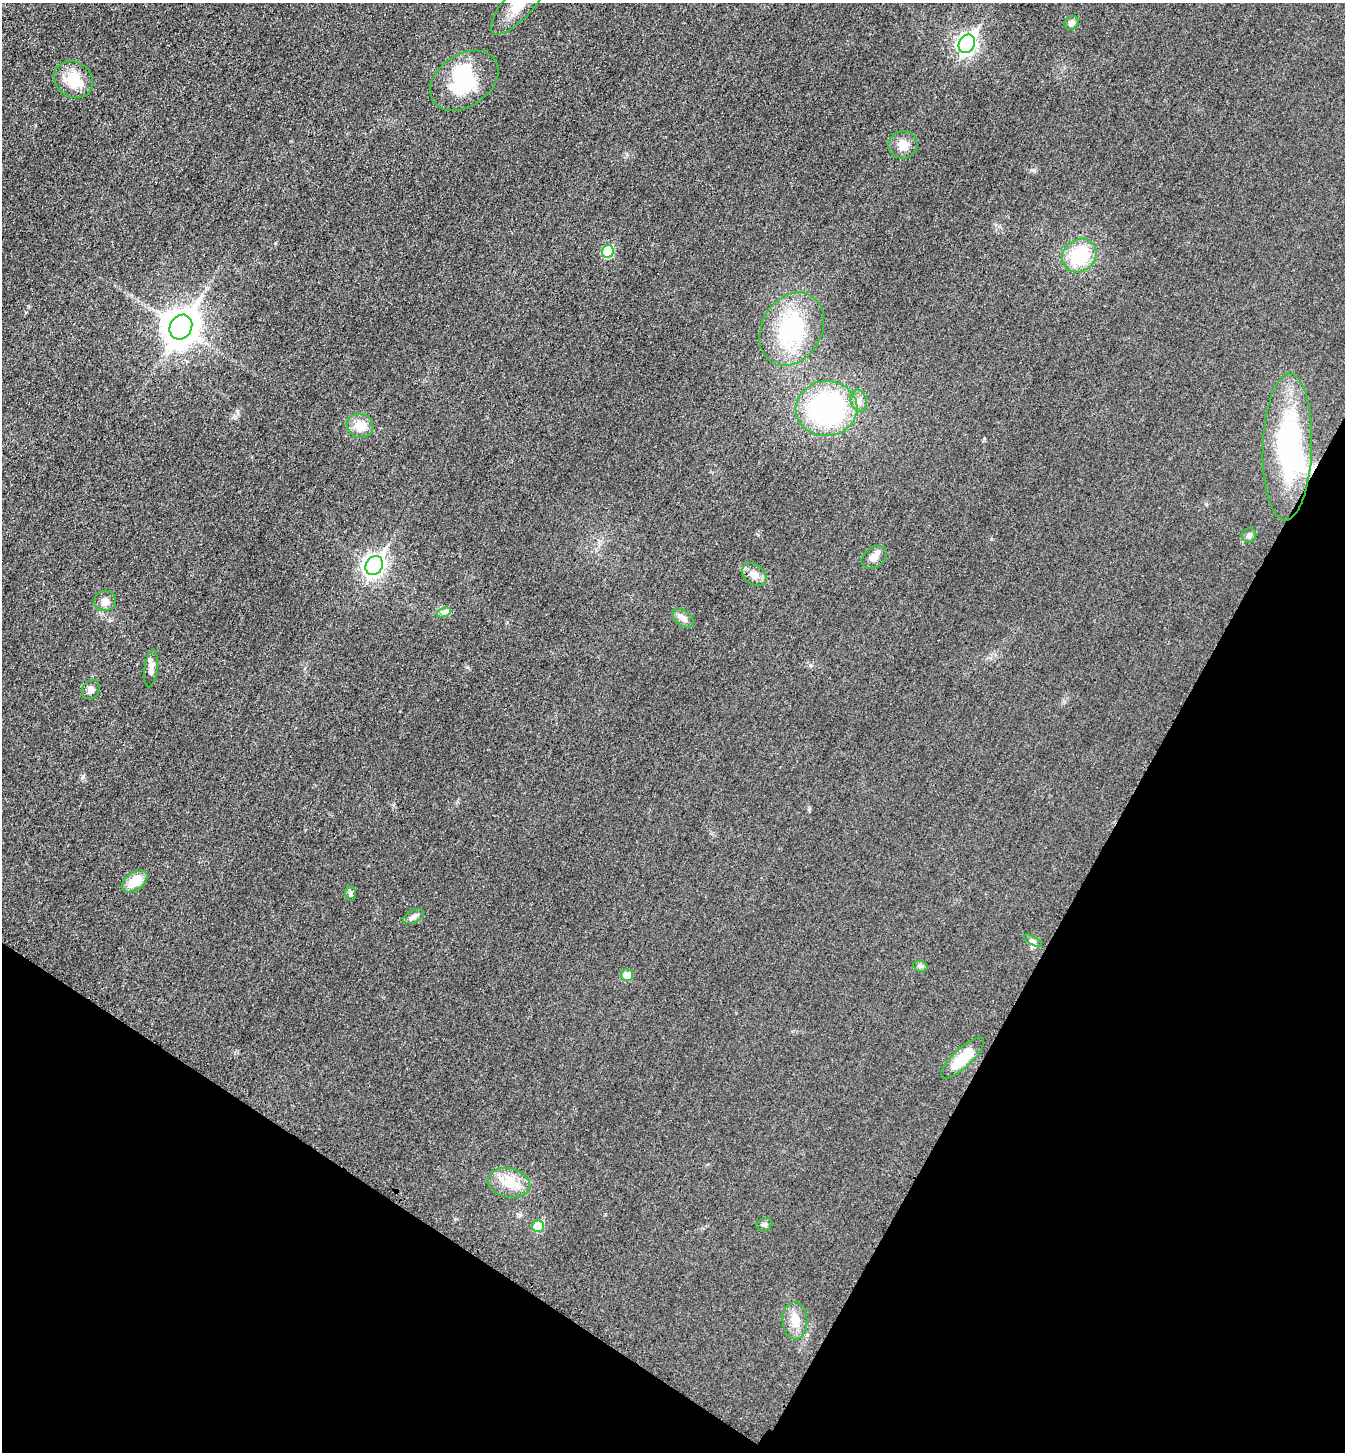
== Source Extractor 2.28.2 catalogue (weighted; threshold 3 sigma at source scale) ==
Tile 15 of 4 x 4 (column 3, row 4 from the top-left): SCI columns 2856-4198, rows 21-1470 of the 5850 x 5845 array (HDU 1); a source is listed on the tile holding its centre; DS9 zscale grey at full resolution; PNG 1347 x 1454 px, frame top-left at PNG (2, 3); each listed source drawn as its Kron ellipse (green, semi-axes under 4 px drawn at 4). Shown black and unused: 26% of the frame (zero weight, under 3 of 4 exposures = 2% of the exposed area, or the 3 px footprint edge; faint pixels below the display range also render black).
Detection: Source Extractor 2.28.2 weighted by HDU 2 'WHT'; one run over the whole footprint, this tile lists its part. Background 0.0192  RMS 0.0054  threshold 0.0243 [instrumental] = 3 sigma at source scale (4.5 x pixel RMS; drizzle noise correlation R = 1.50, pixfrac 1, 0.05/0.05 arcsec/px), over >= 5 px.
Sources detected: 38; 3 inside a brighter object's white glare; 1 cosmic-ray / hot-pixel residue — neither listed nor drawn; the other 34 listed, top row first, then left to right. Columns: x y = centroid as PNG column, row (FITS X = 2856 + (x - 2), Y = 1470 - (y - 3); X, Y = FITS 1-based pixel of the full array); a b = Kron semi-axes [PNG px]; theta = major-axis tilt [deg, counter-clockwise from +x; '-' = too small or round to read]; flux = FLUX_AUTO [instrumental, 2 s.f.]
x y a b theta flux
520 3 40 14 49 14
1071 23 7 6 - 3
967 44 10 7 58 200
73 80 20 17 -35 14
464 81 37 26 34 30
903 145 14 13 - 5.5
608 251 6 5 - 23
1079 256 18 16 39 29
181 327 13 11 60 1100
792 329 39 30 60 51
859 401 11 8 -73 3.1
827 409 31 27 2 98
360 426 13 12 - 8.4
1287 447 73 24 88 84
1249 535 7 7 - 1.4
874 557 14 9 34 3.6
374 565 10 8 58 250
754 575 13 10 -36 4.4
105 601 11 10 - 4
444 612 7 4 18 1.6
683 618 12 7 -39 3.3
151 669 19 6 83 3.3
91 689 10 8 63 3.1
135 881 14 8 34 10
350 894 7 5 -90 1.3
413 916 11 6 28 2
1033 941 10 4 -30 1.3
920 966 7 5 -13 1.2
627 975 6 6 - 8
963 1058 28 9 43 15
509 1183 21 14 -11 11
765 1224 8 6 24 1.3
538 1226 6 6 - 18
795 1321 19 12 -88 7.3
Isophote crosses this tile's border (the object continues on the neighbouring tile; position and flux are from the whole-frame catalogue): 1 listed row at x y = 520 3
Unlisted compact peaks at least as high as the median listed source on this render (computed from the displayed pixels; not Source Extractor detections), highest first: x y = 83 776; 1034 170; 467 667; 810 665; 984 438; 237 411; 1206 504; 455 1219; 809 809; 627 154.